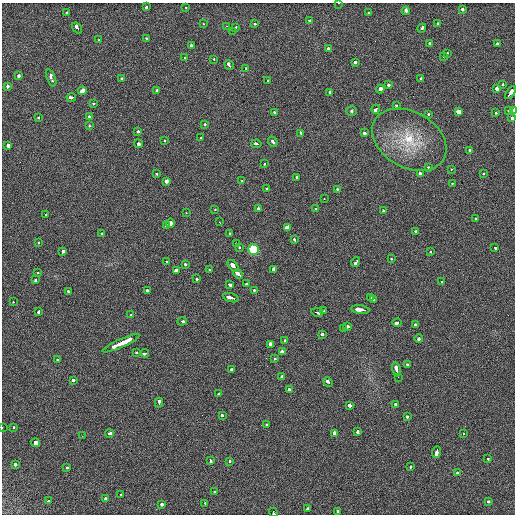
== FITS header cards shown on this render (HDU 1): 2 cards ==
NAXIS1  =                  513 / length of data axis 1
NAXIS2  =                  512 / length of data axis 2

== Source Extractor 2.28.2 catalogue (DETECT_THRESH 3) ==
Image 513 x 512 px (HDU 1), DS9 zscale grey, 1 PNG px = 1 image px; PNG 517 x 516 px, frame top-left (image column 1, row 512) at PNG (2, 3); each listed source drawn as its Kron ellipse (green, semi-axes under 4 px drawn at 4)
Background 21.2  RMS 5.8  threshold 17.4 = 3 sigma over >= 5 px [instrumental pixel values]
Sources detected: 188; all 188 listed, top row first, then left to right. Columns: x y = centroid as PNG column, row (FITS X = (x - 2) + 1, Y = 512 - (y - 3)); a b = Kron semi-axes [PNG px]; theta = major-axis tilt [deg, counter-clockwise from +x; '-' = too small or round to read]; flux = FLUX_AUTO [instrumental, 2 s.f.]
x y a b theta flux
339 3 3 2 - 420
146 7 4 3 - 2300
186 8 3 2 - 1600
462 9 3 3 - 3500
406 11 4 3 - 3200
67 13 3 3 - 1700
368 13 3 3 - 1800
309 20 3 3 - 5800
438 23 3 3 - 1900
203 24 3 2 - 1200
255 24 3 3 - 1400
226 26 3 2 - 1700
77 28 6 3 -55 8500
235 28 3 3 - 2100
422 28 4 3 - 5000
232 31 2 2 - 2200
146 38 3 3 - 1300
99 40 3 3 - 1500
429 43 3 3 - 1500
497 44 3 3 - 2100
191 46 3 3 - 14000
328 49 3 3 - 1600
447 53 3 2 - 1100
444 56 3 3 - 880
184 58 3 3 - 1300
214 60 3 2 - 1600
355 62 3 3 - 8300
229 65 5 3 - 3700
246 68 3 3 - 1500
18 76 3 3 - 4900
51 78 9 3 -70 4500
122 79 3 3 - 2500
421 79 3 3 - 1600
267 80 3 3 - 1100
503 84 3 2 - 2200
389 85 3 3 - 6900
7 87 3 3 - 3900
497 88 3 3 - 3900
380 89 4 3 - 5000
157 90 3 3 - 2200
82 91 4 3 - 21000
329 92 3 3 - 8900
511 93 7 3 54 8500
71 97 5 3 - 4500
93 104 3 3 - 2700
396 105 3 3 - 1500
376 109 4 3 - 6000
352 111 5 4 - 600
509 111 3 2 - 1600
514 111 3 2 - 8100
274 112 3 3 - 1300
459 112 4 3 - 8100
496 113 3 3 - 930
428 114 3 3 - 1500
38 117 3 2 - 5300
89 117 3 3 - 2000
512 118 3 3 - 4300
205 125 3 3 - 1500
89 126 3 3 - 980
138 131 3 3 - 2100
301 133 3 3 - 2400
365 133 3 3 - 4800
201 138 3 2 - 1500
164 140 3 3 - 2800
409 140 40 28 -29 20000
273 142 5 3 - 2600
138 144 4 3 - 3800
256 144 5 3 - 3400
8 145 4 3 - 8500
470 151 3 3 - 4100
265 164 3 3 - 850
428 167 3 3 - 1300
451 170 3 2 - 780
420 173 3 3 - 2000
483 173 3 2 - 1600
156 174 3 2 - 860
296 177 4 3 - 1600
166 181 3 3 - 4100
242 181 3 3 - 1100
452 183 3 3 - 890
266 188 3 3 - 2000
337 189 3 2 - 1600
324 199 3 2 - 910
259 208 3 3 - 1600
316 209 3 3 - 1300
215 210 3 3 - 880
384 210 3 3 - 1900
186 213 3 2 - 630
45 214 3 3 - 2600
476 218 3 3 - 1700
219 222 3 2 - 680
170 223 4 3 - 8700
167 226 3 3 - 11000
287 227 4 3 - 5600
416 232 3 3 - 2100
101 233 3 3 - 1100
230 233 3 3 - 2400
295 240 3 3 - 2700
38 243 3 3 - 1800
237 243 3 3 - 4600
239 248 3 3 - 1800
495 248 3 3 - 1600
253 249 6 5 - 11000
63 251 3 3 - 3100
430 252 3 2 - 1000
391 259 3 2 - 900
167 262 3 3 - 2700
355 262 5 3 - 4300
185 264 3 3 - 1600
233 266 6 3 -49 9700
273 269 4 3 - 4100
209 270 3 2 - 970
176 271 3 3 - 10000
38 272 3 2 - 810
238 274 5 3 - 16000
196 279 3 3 - 1500
36 280 4 3 - 2400
442 282 3 3 - 3100
247 284 4 3 - 3600
230 285 4 3 - 3300
148 290 3 3 - 5900
254 290 3 3 - 2100
68 291 3 2 - 1200
231 298 8 3 -15 7100
371 298 4 3 - 1000
374 300 3 2 - 2900
13 302 3 2 - 1000
360 310 9 3 -7 13000
39 311 4 3 - 3000
324 311 3 2 - 840
317 312 6 3 -11 5000
131 315 3 2 - 2000
182 321 5 3 - 3900
397 323 4 3 - 3200
415 325 3 3 - 4800
348 327 4 3 - 1800
343 328 3 3 - 1200
322 334 3 3 - 2300
419 338 4 3 - 2600
285 340 3 3 - 1400
121 343 20 3 24 23000
271 344 3 3 - 20000
282 351 3 3 - 10000
136 353 3 3 - 1200
145 353 4 3 - 2200
57 359 3 3 - 1200
275 359 3 3 - 1200
407 365 3 3 - 2000
232 369 3 3 - 2900
396 370 7 3 -75 8800
282 377 3 3 - 6600
398 377 2 2 - 8000
74 381 4 3 - 4900
328 382 5 3 - 3700
289 390 3 3 - 1800
219 393 3 3 - 1800
159 403 5 2 - 3300
395 404 3 3 - 2300
349 405 3 3 - 8000
222 415 3 3 - 2400
408 417 3 3 - 3500
267 425 3 3 - 1500
14 427 3 3 - 1000
2 428 3 2 - 850
357 431 4 3 - 5200
109 433 4 3 - 2500
335 433 3 3 - 7600
463 433 3 3 - 1900
82 436 2 2 - 190
35 443 4 3 - 74000
437 452 6 3 72 9100
488 458 3 3 - 2100
210 460 4 3 - 2200
230 461 3 3 - 940
15 464 4 3 - 2900
410 467 3 2 - 1700
67 468 3 3 - 1900
457 473 3 2 - 2200
214 492 3 3 - 2000
121 495 3 2 - 2100
106 499 3 3 - 2400
49 501 4 3 - 2400
488 502 3 3 - 2800
205 503 3 2 - 1800
162 504 3 3 - 6700
307 509 4 3 - 4700
273 512 5 3 - 4200
338 512 3 3 - 3600
At the frame edge (FLAGS 8, measured only in part): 7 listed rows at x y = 339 3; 511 93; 514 111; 512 118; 2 428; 273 512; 338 512